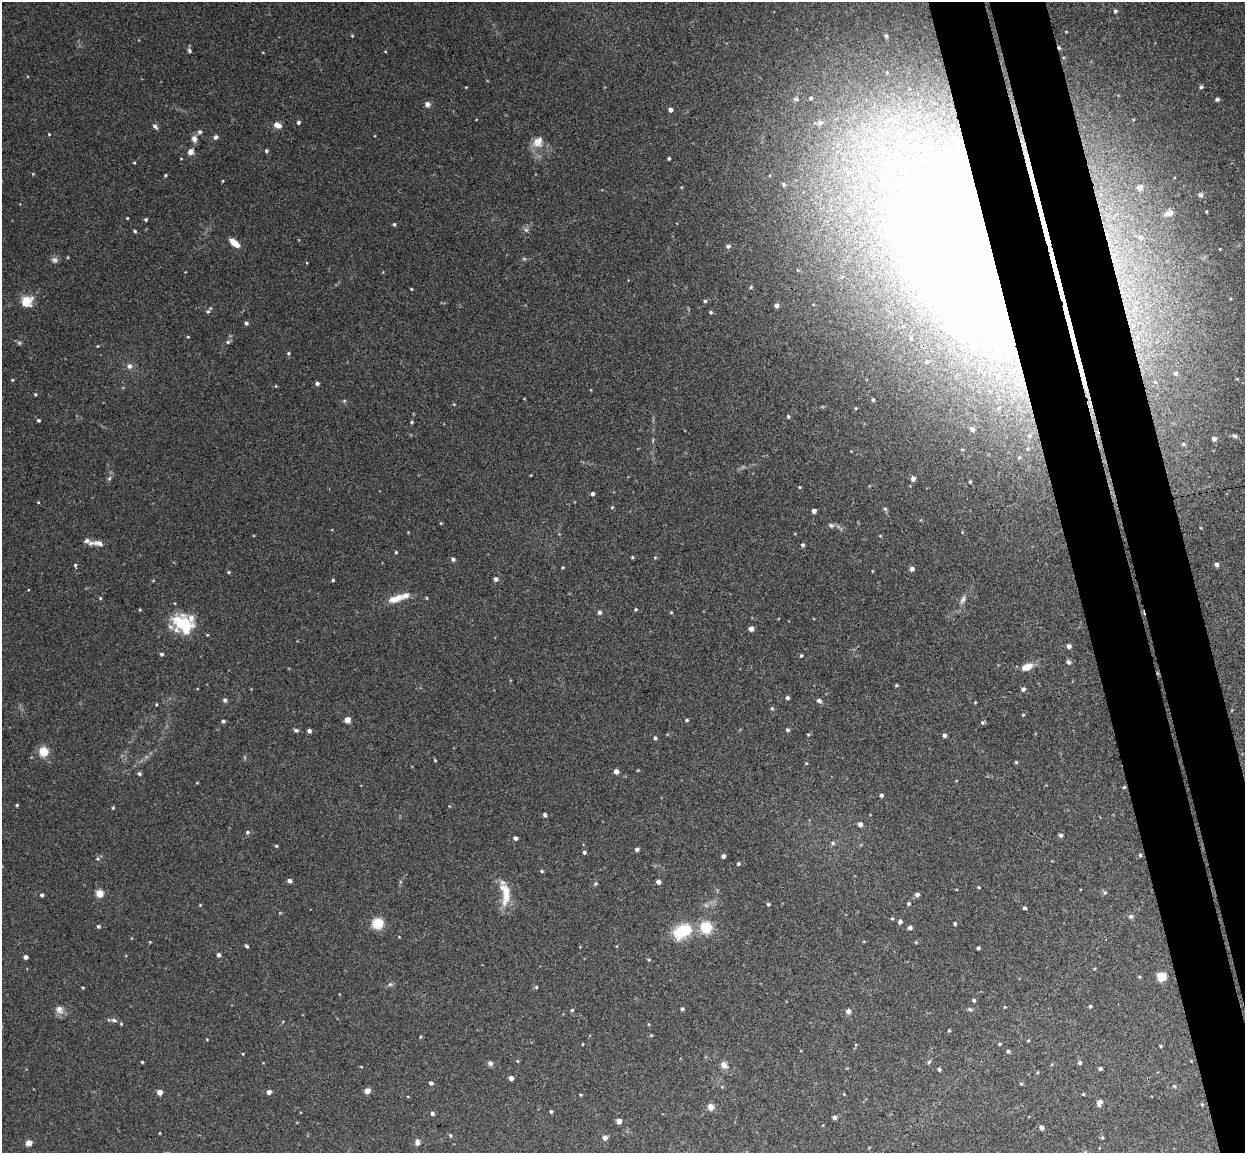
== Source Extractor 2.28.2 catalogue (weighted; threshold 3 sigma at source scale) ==
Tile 6 of 4 x 4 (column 2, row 2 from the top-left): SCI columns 1300-2542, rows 2457-3607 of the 5086 x 5029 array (HDU 1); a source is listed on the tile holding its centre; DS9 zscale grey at full resolution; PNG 1247 x 1155 px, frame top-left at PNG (2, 2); no overlay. Shown black and unused: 8% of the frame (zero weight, under 3 of 4 exposures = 5% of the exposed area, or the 3 px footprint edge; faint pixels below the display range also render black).
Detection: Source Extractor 2.28.2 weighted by HDU 2 'WHT'; one run over the whole footprint, this tile lists its part. Background 0.0493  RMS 0.0046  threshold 0.0208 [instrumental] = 3 sigma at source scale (4.5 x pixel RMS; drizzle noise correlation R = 1.50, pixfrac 1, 0.05/0.05 arcsec/px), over >= 5 px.
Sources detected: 247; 2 too faint to see at this stretch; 1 inside a brighter object's white glare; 2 cosmic-ray / hot-pixel residue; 2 long thin detections or spike segments (spike, bleed or trail) — not listed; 9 inside a brighter listed object's ellipse — not listed separately; the other 231 listed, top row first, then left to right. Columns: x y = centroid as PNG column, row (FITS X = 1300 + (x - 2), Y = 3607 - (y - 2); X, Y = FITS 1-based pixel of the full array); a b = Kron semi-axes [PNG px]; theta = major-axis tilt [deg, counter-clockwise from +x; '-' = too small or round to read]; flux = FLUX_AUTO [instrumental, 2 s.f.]
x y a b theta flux
1115 11 5 4 - 1.2
352 36 5 3 - 0.36
886 36 5 4 - 0.72
189 50 7 5 -60 0.87
466 87 3 3 - 0.29
811 98 6 5 - 1.3
796 99 8 5 -14 1.2
1217 99 5 4 - 1.2
427 104 5 5 - 2.3
670 110 4 4 - 2
298 122 4 4 - 1
820 122 7 7 - 2.2
277 125 9 6 -24 2.9
155 126 8 5 -42 1.2
200 132 7 5 1 1
49 134 3 3 - 0.36
216 137 7 5 64 1.2
194 139 8 6 -78 2.4
538 142 16 13 56 5.1
266 151 4 4 - 0.81
190 152 6 6 - 2.7
669 158 3 3 - 0.81
134 163 4 3 - 0.38
165 175 4 3 - 0.52
223 181 4 2 - 0.36
784 184 5 4 - 0.65
1140 187 6 6 - 2.8
1200 195 6 5 - 1.1
1169 213 10 5 20 1.9
127 218 3 2 - 0.36
146 219 4 4 - 0.72
394 224 4 4 - 0.73
135 231 4 4 - 0.7
1140 237 6 6 - 1.9
233 243 11 6 -49 3.8
728 246 6 5 - 1.3
969 249 143 71 -67 1400
524 259 6 4 -2 0.65
751 287 4 4 - 0.58
411 289 3 3 - 0.39
26 299 16 10 -26 6.2
705 301 4 4 - 0.65
777 306 5 5 - 1.4
208 311 6 5 - 0.82
711 312 5 5 - 0.69
246 323 4 4 - 1.1
188 337 5 3 - 0.37
228 342 6 5 - 0.82
19 343 6 5 - 0.79
98 346 4 3 - 0.34
288 353 5 4 - 0.56
129 366 7 6 - 1.7
1176 373 5 5 - 1.1
12 380 4 4 - 0.41
1155 382 5 4 - 0.64
317 383 4 4 - 1.2
276 386 5 3 - 0.33
35 394 4 4 - 0.54
873 400 4 3 - 0.74
344 401 5 3 - 0.48
856 408 4 3 - 0.42
998 408 6 5 - 0.88
788 416 5 4 - 0.63
38 420 4 4 - 0.73
411 422 4 4 - 0.54
972 429 4 4 - 2
1029 436 6 5 - 0.97
1235 436 7 5 -18 1
1214 439 6 5 - 1.7
1183 444 6 5 - 0.97
1028 449 5 4 - 0.58
1019 457 4 4 - 0.49
109 478 6 4 29 0.74
913 479 5 4 - 2.3
970 482 4 3 - 0.61
799 487 4 4 - 0.44
592 494 3 3 - 1.1
38 502 4 3 - 0.35
612 507 4 4 - 0.46
885 509 7 4 -44 0.71
814 511 4 4 - 1.7
831 525 9 6 -26 1.2
99 543 14 7 -11 3.1
803 545 4 4 - 1.1
396 552 3 3 - 0.52
632 557 4 3 - 0.48
655 557 5 3 - 0.43
453 559 5 4 - 1.2
1216 564 5 5 - 1.5
75 565 5 4 - 0.63
563 567 4 3 - 0.45
912 569 5 4 - 2
873 571 4 2 - 0.31
229 572 4 4 - 0.58
496 579 4 4 - 1.5
333 580 3 3 - 0.55
100 598 4 4 - 0.49
394 599 14 9 0 3.8
963 599 11 5 63 1.6
636 609 4 4 - 0.49
599 612 5 4 - 1.3
671 612 3 3 - 0.45
184 624 24 18 -25 21
751 629 4 4 - 2.6
1069 646 4 4 - 1.7
161 654 5 4 - 0.9
801 656 4 3 - 0.58
1068 662 6 5 - 0.97
1027 667 14 8 25 4.8
896 685 5 3 - 0.53
1023 689 5 5 - 1.2
787 698 4 4 - 1
225 700 6 5 - 1.1
819 701 7 5 -25 1.3
156 704 4 3 - 0.45
772 708 5 5 - 0.6
1023 715 3 3 - 0.43
347 720 5 5 - 3.5
687 720 4 3 - 0.65
223 721 4 4 - 0.9
982 722 6 4 33 0.69
296 730 7 4 -2 0.83
788 730 4 4 - 0.92
309 731 4 4 - 1.4
808 734 5 3 - 0.44
944 735 4 4 - 1.3
655 738 5 3 - 0.72
44 752 6 6 - 11
435 760 4 4 - 0.4
1016 762 4 4 - 0.5
806 763 5 3 - 0.36
616 771 5 4 - 2.3
139 773 5 4 - 0.85
1124 787 4 4 - 0.51
881 795 4 4 - 0.96
17 805 4 3 - 0.54
113 808 4 4 - 0.47
545 815 4 4 - 1.3
860 824 5 4 - 2
247 832 5 5 - 0.82
1061 835 4 4 - 1.3
515 838 4 4 - 1.6
833 843 5 5 - 0.87
276 846 4 4 - 0.47
637 849 4 4 - 1.2
584 852 4 4 - 0.93
1140 855 4 4 - 0.55
723 856 4 4 - 1.5
98 859 5 4 - 0.56
738 864 4 3 - 0.89
542 871 5 4 - 0.55
289 881 4 4 - 1.7
658 882 4 4 - 1.7
595 884 5 3 - 0.5
979 887 4 3 - 0.43
1105 892 5 5 - 0.67
99 893 6 6 - 6
506 894 30 9 87 9.2
917 894 5 4 - 1.5
42 895 4 4 - 1.2
768 904 3 3 - 0.73
909 904 4 3 - 0.88
200 905 4 3 - 0.33
706 905 7 4 -19 0.89
1024 908 3 3 - 0.86
1131 916 6 6 - 0.93
892 918 4 4 - 0.51
900 922 4 4 - 1.8
378 923 8 8 - 13
955 924 3 3 - 0.67
98 926 5 4 - 0.74
706 927 8 8 - 17
910 928 4 4 - 1.8
682 931 19 12 27 19
247 946 4 4 - 0.88
978 948 3 3 - 0.78
218 955 5 4 - 1.2
26 957 4 4 - 1.9
649 960 5 3 - 0.46
1161 976 6 6 - 13
390 984 6 5 - 0.88
536 987 5 4 - 0.56
83 988 4 3 - 0.4
974 1000 4 4 - 0.87
1090 1006 4 3 - 0.75
682 1009 4 4 - 0.83
970 1009 8 4 -9 0.78
59 1010 12 9 -54 2.8
572 1010 5 4 - 0.58
848 1011 5 5 - 2
114 1020 8 5 -12 1.3
121 1024 4 4 - 0.45
949 1031 4 3 - 0.43
420 1037 5 3 - 0.44
207 1039 4 3 - 0.37
1028 1040 4 3 - 0.45
583 1044 3 2 - 0.31
999 1044 3 3 - 0.51
1160 1046 3 3 - 0.53
1008 1051 4 4 - 0.86
243 1054 4 3 - 0.37
142 1062 3 3 - 0.46
929 1062 6 5 - 0.67
490 1063 7 6 - 1.2
1080 1063 5 5 - 0.99
724 1065 11 8 -45 2.4
939 1069 4 3 - 1
1100 1069 4 3 - 0.93
511 1078 4 4 - 2.6
431 1083 4 4 - 1.2
1021 1084 4 4 - 0.54
1174 1086 4 4 - 0.59
367 1091 6 6 - 2.4
159 1092 4 4 - 3.5
269 1092 4 4 - 2.1
1083 1094 3 3 - 0.52
581 1095 5 3 - 0.44
1099 1102 7 5 60 2.1
1202 1105 4 3 - 0.45
711 1107 6 6 - 3.6
551 1112 4 3 - 0.93
432 1113 4 4 - 1.3
834 1118 4 4 - 1.4
619 1121 4 4 - 3.3
1042 1128 4 4 - 1.9
160 1133 4 2 - 0.32
450 1135 5 4 - 0.55
605 1138 5 5 - 2.5
1102 1138 5 4 - 0.62
417 1142 7 5 85 2
29 1143 4 4 - 7.2
Overlapping masked pixels (flux is a lower limit): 1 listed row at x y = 969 249
Isophote crosses this tile's border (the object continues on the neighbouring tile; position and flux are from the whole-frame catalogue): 1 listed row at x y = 969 249